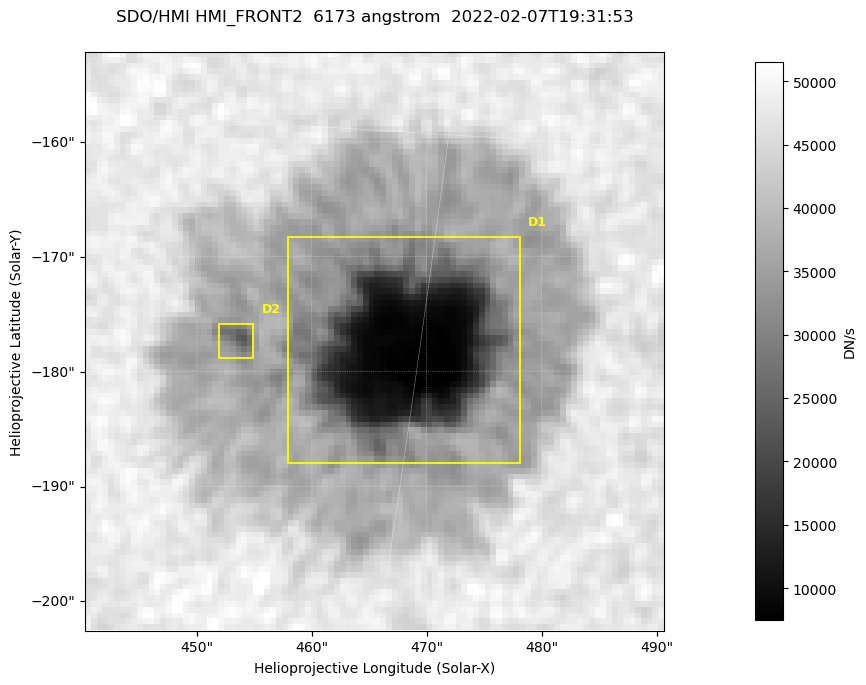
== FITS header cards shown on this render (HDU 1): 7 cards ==
TELESCOP= 'SDO/HMI '           / Telescope
INSTRUME= 'HMI_FRONT2'         / For HMI: HMI_SIDE1, HMI_FRONT2, or HMI_COMBINED
WAVELNTH=                6173. / [angstrom] Wavelength
DATE-OBS= '2022-02-07T19:31:53.500' / [ISO] Observation date {DATE__OBS}
CTYPE1  = 'HPLN-TAN'           / CTYPE1: HPLN
CTYPE2  = 'HPLT-TAN'           / CTYPE2: HPLT
BUNIT   = 'DN/s    '           / Physical Units

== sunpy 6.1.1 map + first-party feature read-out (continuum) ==
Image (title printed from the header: SDO/HMI HMI_FRONT2  6173 angstrom  2022-02-07T19:31:53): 100 x 100 px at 0.504 arcsec/px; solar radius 973 arcsec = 1931 px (partial field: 0.1% of the solar disc is inside the frame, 100% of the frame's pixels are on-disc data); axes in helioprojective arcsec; data unit DN/s (BUNIT, on the colour bar)
Orientation: roll -0.0701 deg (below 1 deg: not rotated)
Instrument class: CONTINUUM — white-light / continuum photospheric image (CONTENT/OBS_TYPE)
Dark features (sunspots / pores): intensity divided by the frame's on-disc median (partial field: no limb-darkening profile); reference = the frame's on-disc median (the 8%-of-disc-diameter window exceeds this field); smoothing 3 px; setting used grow <= 0.7, no closing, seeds <= 0.7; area >= 9 px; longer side >= 3 px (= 1.5 arcsec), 3 px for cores <= 0.7; partial field; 2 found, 2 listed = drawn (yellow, D1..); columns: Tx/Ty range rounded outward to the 2 arcsec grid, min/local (2 s.f., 1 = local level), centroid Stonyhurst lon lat
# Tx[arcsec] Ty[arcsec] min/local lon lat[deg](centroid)
D1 458..478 -188..-168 0.15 +30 -16
D2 452..456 -180..-176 0.56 +29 -16